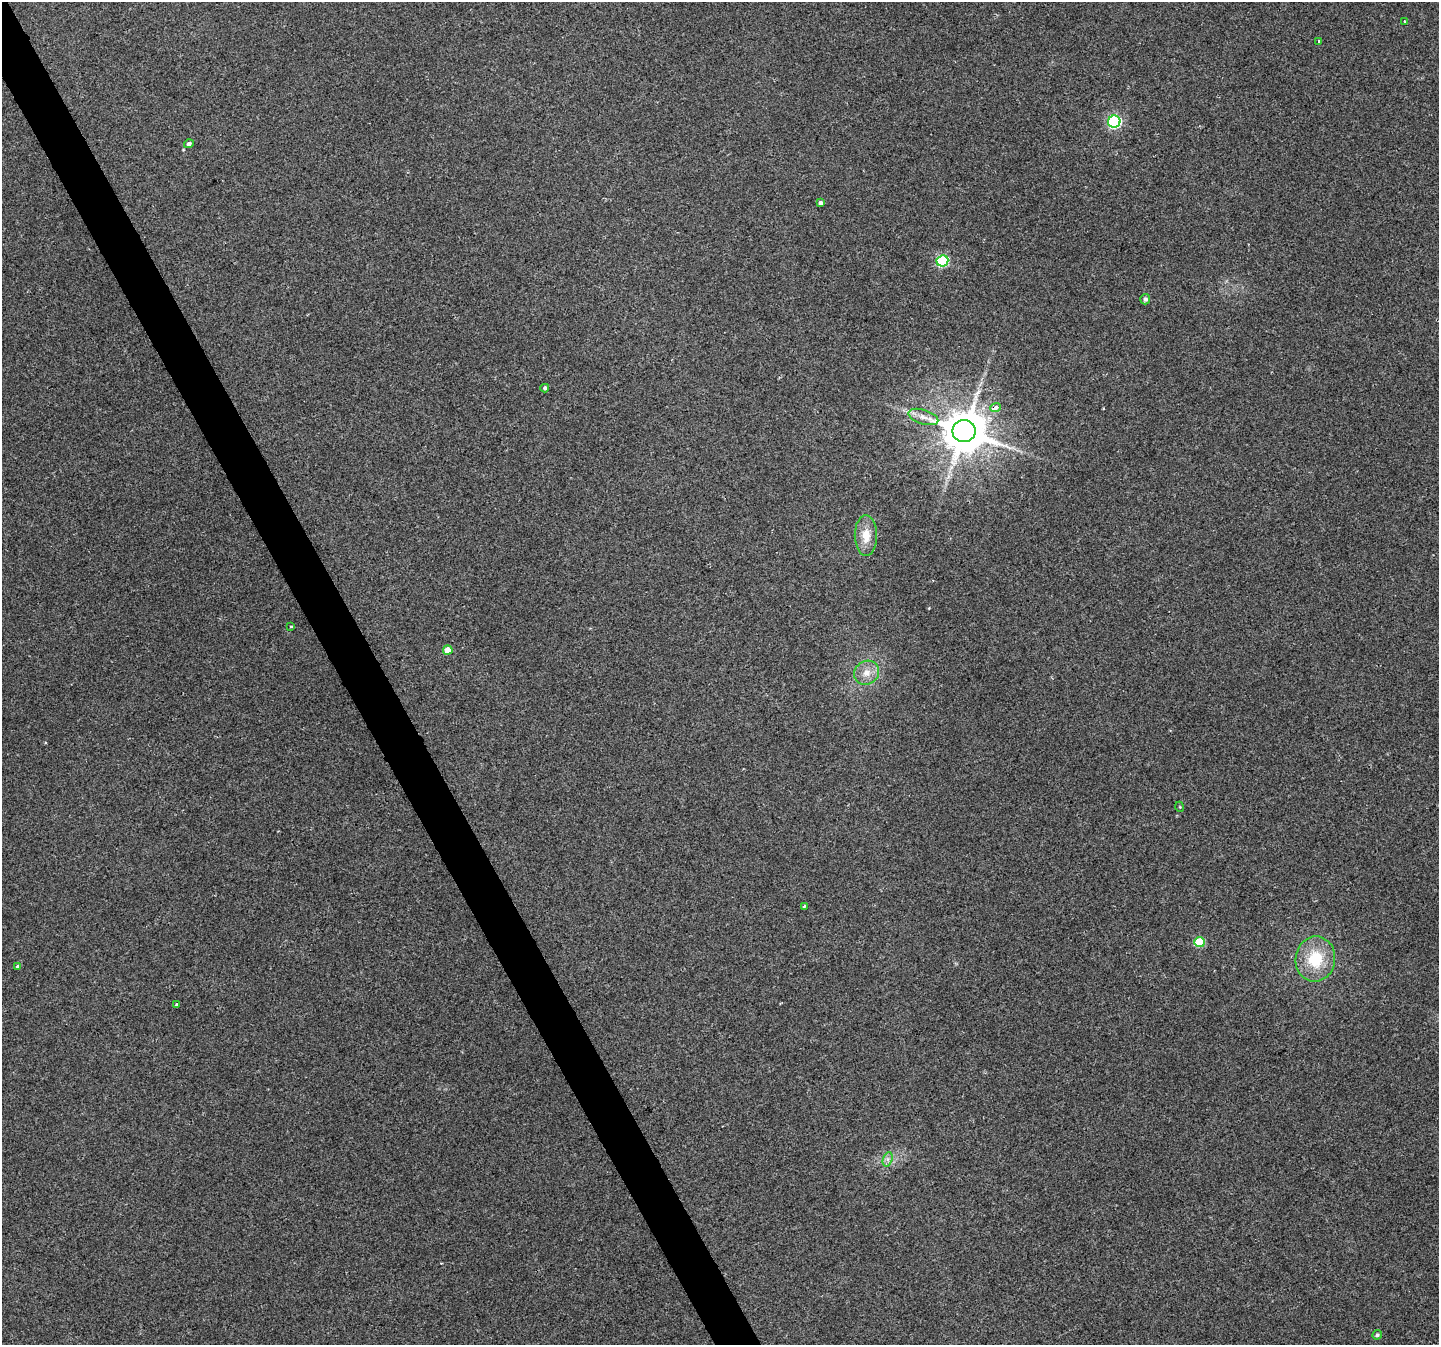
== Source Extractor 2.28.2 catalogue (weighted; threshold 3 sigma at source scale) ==
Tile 11 of 4 x 4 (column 3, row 3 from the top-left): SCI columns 2877-4313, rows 1502-2844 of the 5750 x 5629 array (HDU 1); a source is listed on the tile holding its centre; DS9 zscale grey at full resolution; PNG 1441 x 1347 px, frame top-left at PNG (2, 2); each listed source drawn as its Kron ellipse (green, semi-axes under 4 px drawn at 4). Shown black and unused: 3% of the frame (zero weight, under 2 of 3 exposures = <1% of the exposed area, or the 3 px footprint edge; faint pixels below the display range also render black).
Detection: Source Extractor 2.28.2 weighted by HDU 2 'WHT'; one run over the whole footprint, this tile lists its part. Background 0.0804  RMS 0.0076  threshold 0.0341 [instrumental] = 3 sigma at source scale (4.5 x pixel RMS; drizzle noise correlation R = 1.50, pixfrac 1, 0.0396/0.0396 arcsec/px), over >= 5 px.
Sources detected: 23; all 23 listed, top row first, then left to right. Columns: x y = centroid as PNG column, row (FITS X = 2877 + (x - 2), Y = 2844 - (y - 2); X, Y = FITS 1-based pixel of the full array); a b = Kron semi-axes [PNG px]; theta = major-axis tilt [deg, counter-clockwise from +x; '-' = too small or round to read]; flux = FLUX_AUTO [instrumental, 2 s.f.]
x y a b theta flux
1405 21 3 2 - 0.95
1319 41 3 3 - 1.5
1114 122 6 6 - 110
189 144 5 4 - 2
821 203 4 4 - 2.3
942 261 6 5 - 64
1145 299 5 5 - 2
545 388 4 4 - 1.8
996 407 5 4 - 5.6
923 417 15 7 -18 6.1
964 431 11 11 - 3000
866 536 20 11 -90 11
291 627 3 3 - 1.3
448 650 5 4 - 10
867 673 13 11 37 8.1
1180 807 5 3 - 0.67
804 906 3 3 - 1.6
1199 942 5 5 - 31
1315 959 22 20 80 30
17 966 4 3 - 2.2
176 1005 3 3 - 0.95
888 1159 7 4 72 2.3
1377 1335 5 4 - 1.2
Overlapping masked pixels (flux is a lower limit): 2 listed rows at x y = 996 407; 964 431